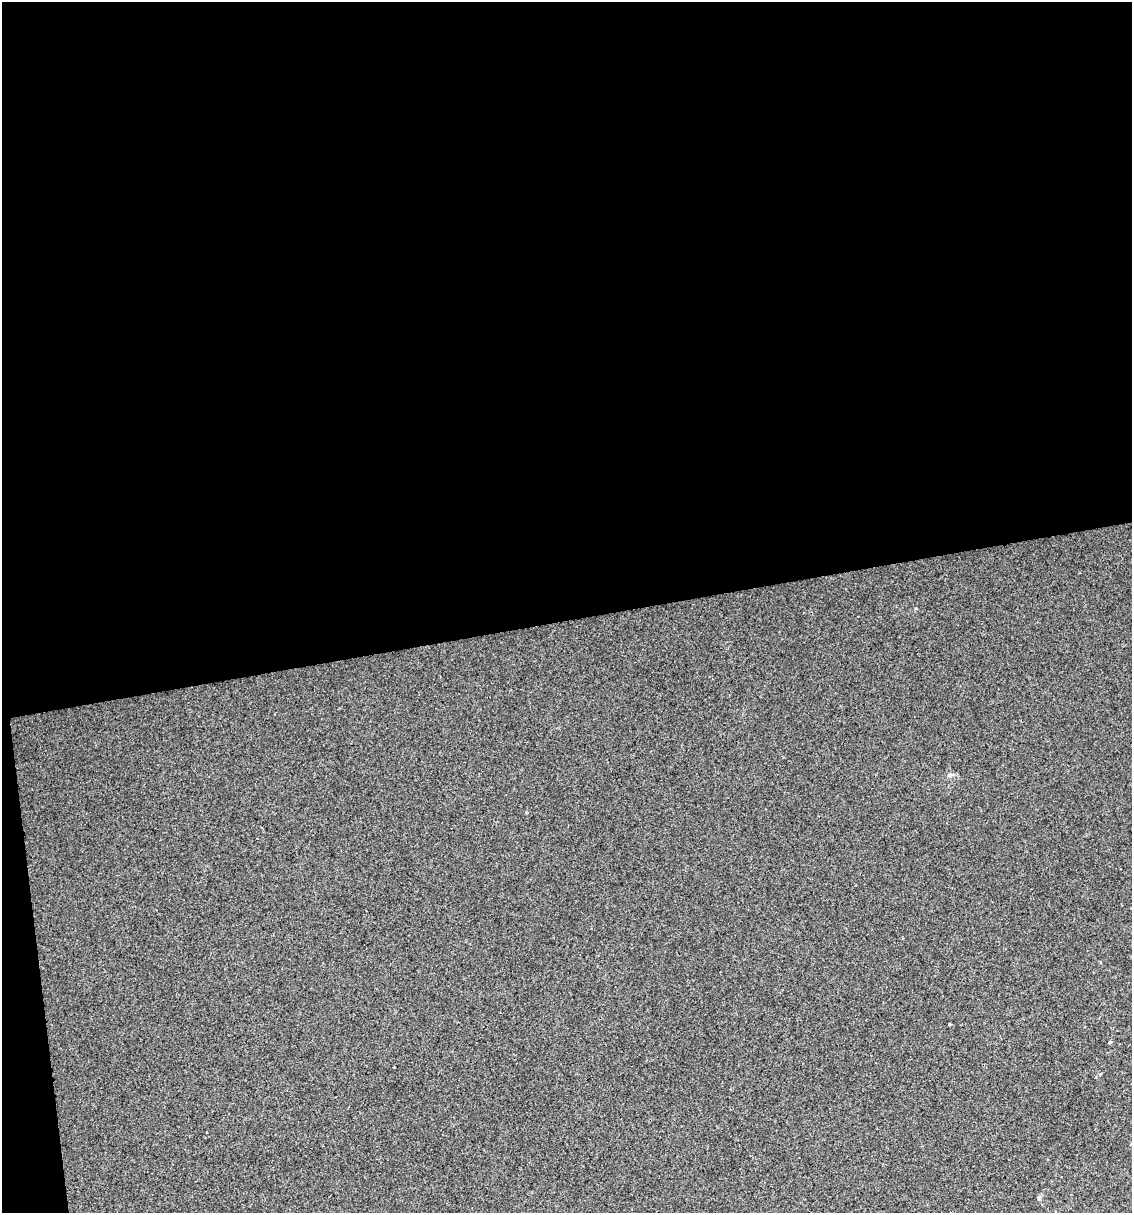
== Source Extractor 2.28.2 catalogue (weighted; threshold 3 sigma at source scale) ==
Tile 1 of 4 x 4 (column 1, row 1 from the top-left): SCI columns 25-1154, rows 3635-4845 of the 4616 x 4845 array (HDU 1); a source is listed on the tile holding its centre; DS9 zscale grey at full resolution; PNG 1134 x 1215 px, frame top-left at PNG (2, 2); no overlay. Shown black and unused: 52% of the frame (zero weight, under 2 of 3 exposures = <1% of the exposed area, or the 3 px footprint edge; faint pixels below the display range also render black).
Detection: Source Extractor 2.28.2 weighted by HDU 2 'WHT'; one run over the whole footprint, this tile lists its part. Background 0.0207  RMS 0.007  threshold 0.0314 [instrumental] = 3 sigma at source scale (4.5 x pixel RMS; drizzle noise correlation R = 1.50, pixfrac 1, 0.0396/0.0396 arcsec/px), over >= 5 px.
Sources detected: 4; all 4 listed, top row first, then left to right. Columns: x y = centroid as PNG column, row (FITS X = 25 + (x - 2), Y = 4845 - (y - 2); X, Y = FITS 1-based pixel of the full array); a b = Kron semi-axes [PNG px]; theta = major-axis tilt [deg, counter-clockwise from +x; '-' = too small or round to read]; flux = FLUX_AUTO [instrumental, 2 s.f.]
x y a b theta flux
950 775 8 6 -3 2
950 1024 4 2 - 0.65
1110 1042 4 4 - 0.69
1039 1198 6 4 -71 1.1